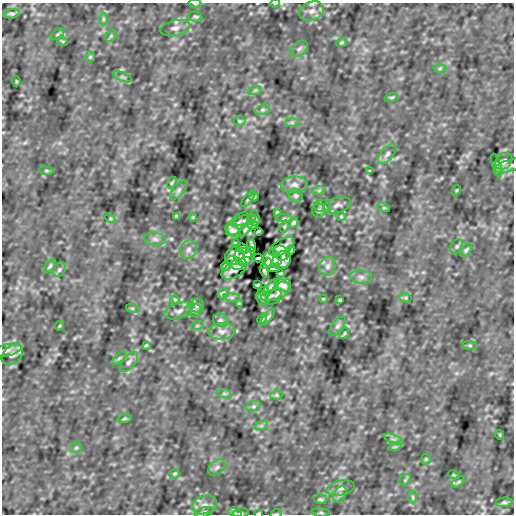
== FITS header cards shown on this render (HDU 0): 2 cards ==
NAXIS1  =                  512
NAXIS2  =                  512

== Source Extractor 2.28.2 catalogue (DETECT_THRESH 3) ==
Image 512 x 512 px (HDU 0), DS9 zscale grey, 1 PNG px = 1 image px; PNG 516 x 516 px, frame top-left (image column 1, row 512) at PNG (2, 3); each listed source drawn as its Kron ellipse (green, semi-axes under 4 px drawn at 4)
Background -1.54e-06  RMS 4.7e-05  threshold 1.40e-04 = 3 sigma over >= 5 px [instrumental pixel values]
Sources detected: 140; all 140 listed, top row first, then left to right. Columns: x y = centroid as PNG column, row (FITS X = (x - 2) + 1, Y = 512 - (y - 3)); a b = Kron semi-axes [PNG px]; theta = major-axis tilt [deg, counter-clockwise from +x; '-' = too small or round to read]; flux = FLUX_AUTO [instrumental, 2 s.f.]
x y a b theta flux
275 3 5 3 - 0.0026
195 4 7 3 -8 0.0035
312 11 13 9 22 0.024
12 14 8 4 4 0.0056
195 17 7 5 -12 0.0052
103 19 6 4 90 0.0046
175 28 15 7 12 0.016
58 34 7 4 36 0.004
111 36 6 4 48 0.0046
62 41 6 3 -18 0.0027
341 42 5 4 - 0.004
299 49 10 6 39 0.011
90 57 5 5 - 0.0037
440 68 6 4 2 0.0047
122 77 10 4 -23 0.0068
16 81 5 3 - 0.0026
255 90 7 4 19 0.0059
392 97 7 4 13 0.0044
263 110 8 5 19 0.0065
240 121 6 5 - 0.0047
292 122 7 4 0 0.0057
387 154 12 6 50 0.013
504 161 9 7 43 0.011
497 165 12 4 -73 0.0061
509 166 15 6 16 0.013
46 171 7 3 -8 0.0042
370 171 4 3 - 0.0032
172 183 6 3 57 0.0039
294 185 13 8 5 0.02
179 190 11 5 53 0.0095
319 190 6 4 19 0.0045
457 190 5 3 - 0.0026
296 196 7 6 - 0.0079
254 197 4 3 - 0.0034
248 199 10 4 50 0.0054
337 205 14 7 15 0.017
322 206 8 6 -1 0.0096
384 208 6 4 -18 0.0039
319 210 7 6 - 0.0067
277 212 3 3 - 0.0033
176 216 3 3 - 0.0033
341 216 5 4 - 0.0033
193 217 4 3 - 0.0027
110 218 5 4 - 0.0035
254 218 8 5 -79 0.0055
284 219 8 4 -8 0.0066
245 220 11 5 10 0.0098
293 223 5 4 - 0.0057
237 224 15 7 48 0.016
252 225 5 4 - 0.005
285 226 6 4 71 0.0043
246 229 9 4 49 0.006
233 231 9 5 -35 0.015
258 231 3 2 - 0.0034
155 239 11 6 -7 0.012
235 243 4 2 - 0.0033
252 245 6 2 -73 0.0055
457 246 7 6 - 0.0068
282 247 14 7 32 0.02
242 248 6 4 -6 0.0063
189 250 9 8 - 0.015
291 250 5 3 - 0.0047
466 250 8 4 56 0.0059
250 253 6 4 47 0.0091
281 253 8 7 - 0.0098
234 256 10 8 38 0.019
243 257 9 8 - 0.023
258 258 4 2 - 0.0038
273 259 9 9 - 0.023
282 260 10 8 41 0.019
235 263 9 6 -31 0.0089
266 263 6 3 44 0.009
50 266 8 4 56 0.0059
225 266 5 3 - 0.0047
327 266 9 8 - 0.015
274 268 6 4 3 0.0071
234 269 14 7 33 0.021
59 270 7 6 - 0.0068
264 271 6 2 -73 0.0055
281 273 4 2 - 0.0033
361 277 11 6 -7 0.013
258 285 3 2 - 0.0034
283 285 9 5 -35 0.015
270 287 9 4 49 0.006
264 291 5 4 - 0.005
279 292 16 6 48 0.015
223 293 5 4 - 0.0058
271 296 10 5 16 0.0086
232 297 8 4 -8 0.0066
262 298 8 5 -79 0.0055
406 298 6 4 -11 0.004
323 299 4 3 - 0.0027
175 300 5 4 - 0.0033
340 300 3 3 - 0.0034
239 304 3 3 - 0.0033
197 306 7 6 - 0.0069
132 308 6 4 -18 0.0039
194 310 8 6 -1 0.0097
179 311 15 7 17 0.018
268 317 10 4 50 0.0054
262 319 5 4 - 0.0033
220 320 7 6 - 0.008
59 326 5 3 - 0.0026
197 326 6 4 19 0.0046
337 326 11 5 53 0.0095
222 331 13 8 5 0.021
344 333 6 3 57 0.0039
146 345 4 3 - 0.0032
470 345 7 4 -8 0.0042
6 350 15 6 13 0.015
12 355 12 8 40 0.017
119 358 9 3 45 0.0051
129 362 12 6 50 0.012
224 394 7 4 0 0.0057
276 395 6 5 - 0.0047
253 406 8 5 19 0.0066
124 419 7 4 13 0.0044
261 426 7 4 19 0.0059
500 435 5 3 - 0.0026
394 439 10 4 -23 0.0068
395 447 7 4 18 0.0043
76 448 6 5 - 0.0051
426 459 5 5 - 0.0037
217 467 10 6 39 0.011
175 474 5 4 - 0.0041
454 475 6 3 -18 0.0027
405 480 6 4 48 0.0047
458 482 7 4 36 0.004
341 488 14 7 12 0.015
340 494 9 5 63 0.0085
413 497 6 4 90 0.0046
321 499 7 5 -1 0.0056
504 502 8 4 4 0.0056
204 505 13 9 22 0.022
204 512 9 5 16 0.007
235 513 6 4 -17 0.0059
241 513 8 5 10 0.0061
258 513 3 2 - 0.0033
321 513 9 3 -5 0.0053
276 514 6 3 19 0.0035
At the frame edge (FLAGS 8, measured only in part): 7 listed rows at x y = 275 3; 195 4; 312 11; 509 166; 241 513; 258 513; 276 514